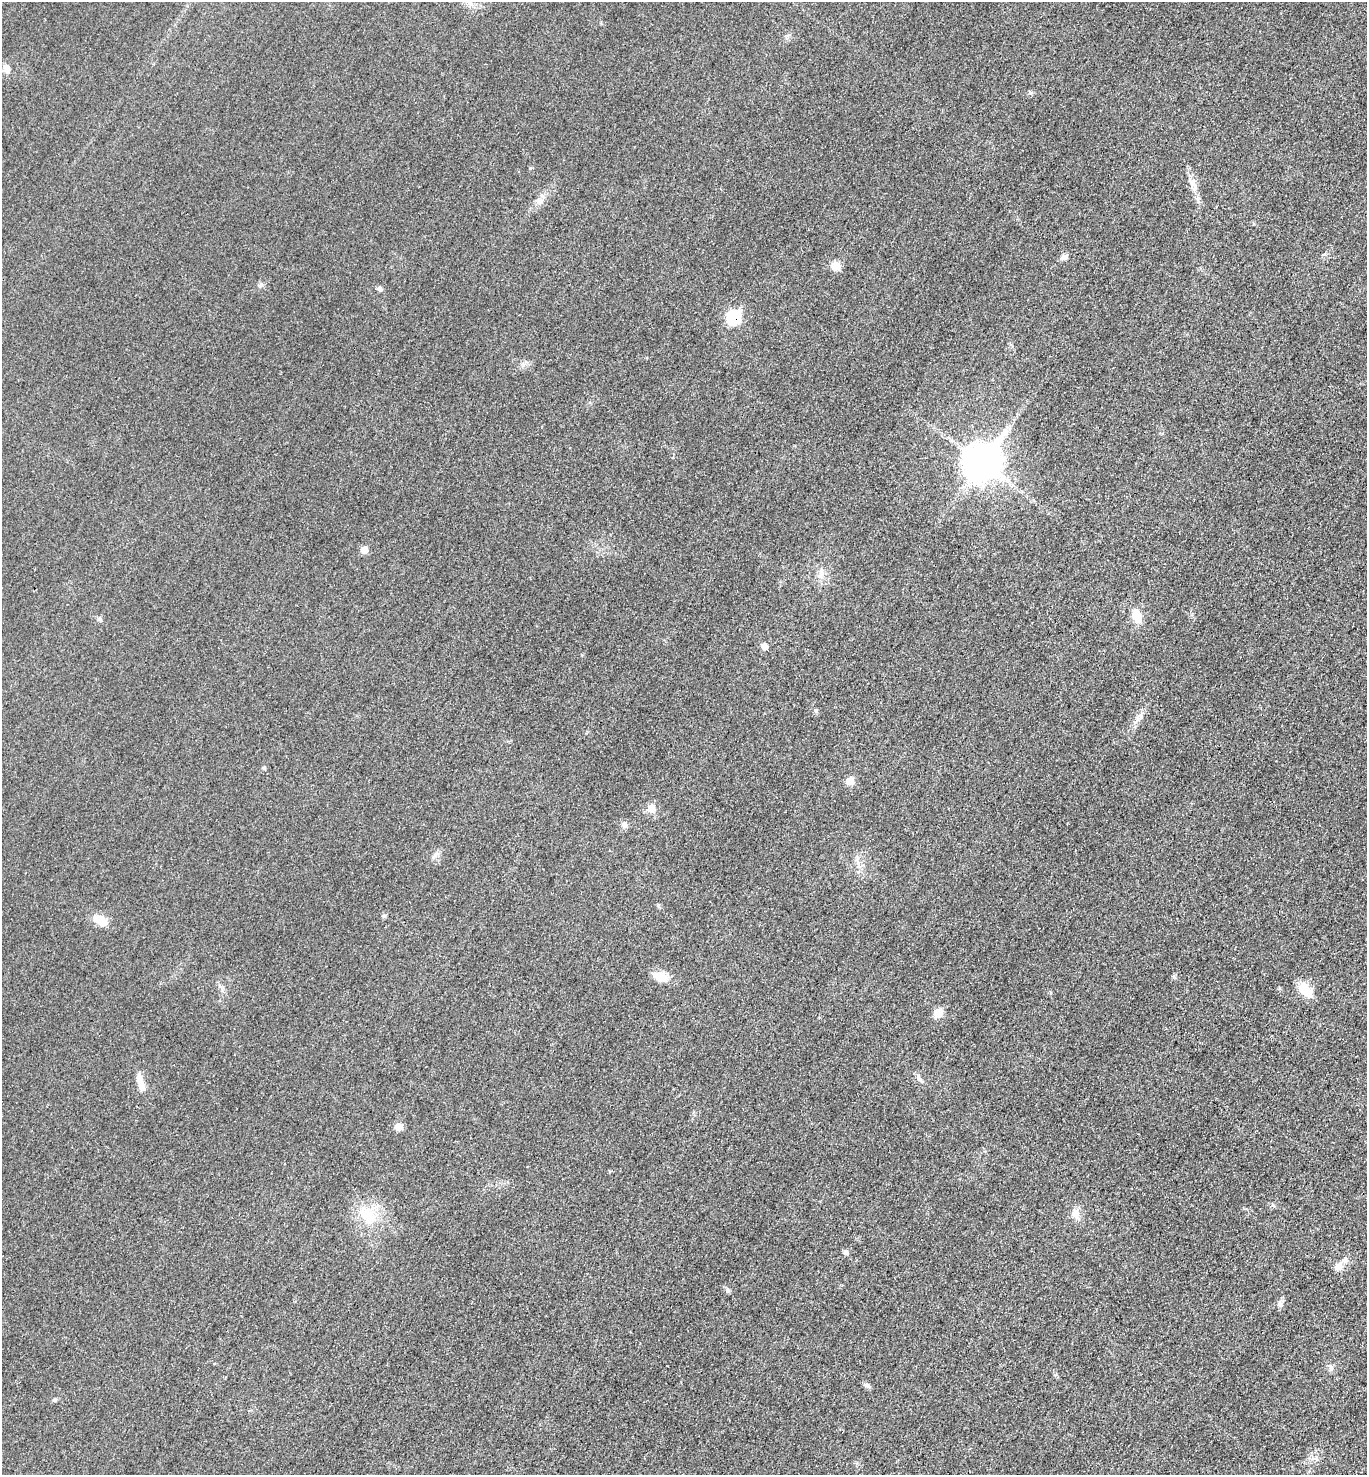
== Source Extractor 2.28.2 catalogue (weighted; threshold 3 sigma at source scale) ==
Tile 6 of 4 x 4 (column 2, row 2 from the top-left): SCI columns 1528-2892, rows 2960-4432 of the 5923 x 5917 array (HDU 1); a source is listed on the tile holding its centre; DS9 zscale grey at full resolution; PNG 1369 x 1477 px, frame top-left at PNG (2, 2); no overlay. Shown black and unused: <1% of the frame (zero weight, under 3 of 4 exposures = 1% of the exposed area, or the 3 px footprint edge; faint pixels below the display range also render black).
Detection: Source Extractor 2.28.2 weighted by HDU 2 'WHT'; one run over the whole footprint, this tile lists its part. Background 0.0209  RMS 0.0058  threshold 0.0262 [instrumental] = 3 sigma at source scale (4.5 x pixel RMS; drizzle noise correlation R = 1.50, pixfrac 1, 0.05/0.05 arcsec/px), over >= 5 px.
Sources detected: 34; all 34 listed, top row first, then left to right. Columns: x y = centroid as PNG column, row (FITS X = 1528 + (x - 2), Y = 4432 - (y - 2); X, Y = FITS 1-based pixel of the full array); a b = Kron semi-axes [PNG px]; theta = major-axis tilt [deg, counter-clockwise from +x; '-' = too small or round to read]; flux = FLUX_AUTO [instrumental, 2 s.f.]
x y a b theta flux
6 68 14 8 -78 3.3
1030 92 7 4 -62 1
1192 183 18 6 84 3.9
1064 257 11 6 15 1.9
835 266 12 10 -20 5
379 289 7 6 - 1.4
733 317 8 7 - 44
982 462 15 12 54 990
364 550 7 7 - 4.3
821 573 13 6 86 3.3
1136 616 14 9 -68 8.7
764 646 7 6 - 3.1
264 768 5 4 - 0.72
850 781 6 6 - 9.2
651 808 8 7 - 6.3
624 825 9 7 -22 1.9
435 855 7 4 72 1.4
384 915 6 4 1 0.84
99 920 21 11 -29 7
660 976 18 13 -13 7.3
1305 989 18 10 -48 12
938 1013 6 6 - 14
920 1079 12 5 -49 1.9
142 1087 19 9 -73 5.5
399 1127 9 7 16 4.1
1075 1214 13 11 -62 4.4
367 1215 33 15 -41 16
845 1252 6 5 - 1.8
1339 1266 13 10 49 4.5
728 1290 6 5 - 1.1
1280 1304 10 7 -81 2.1
1331 1367 6 6 - 1.5
867 1385 9 5 -50 1.4
55 1400 7 5 7 0.96
Overlapping masked pixels (flux is a lower limit): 1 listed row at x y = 733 317
Unlisted compact peaks at least as high as the median listed source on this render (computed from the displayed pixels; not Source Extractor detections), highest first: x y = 816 711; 261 284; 1279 988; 1174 976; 100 619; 658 905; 1273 1205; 530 168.